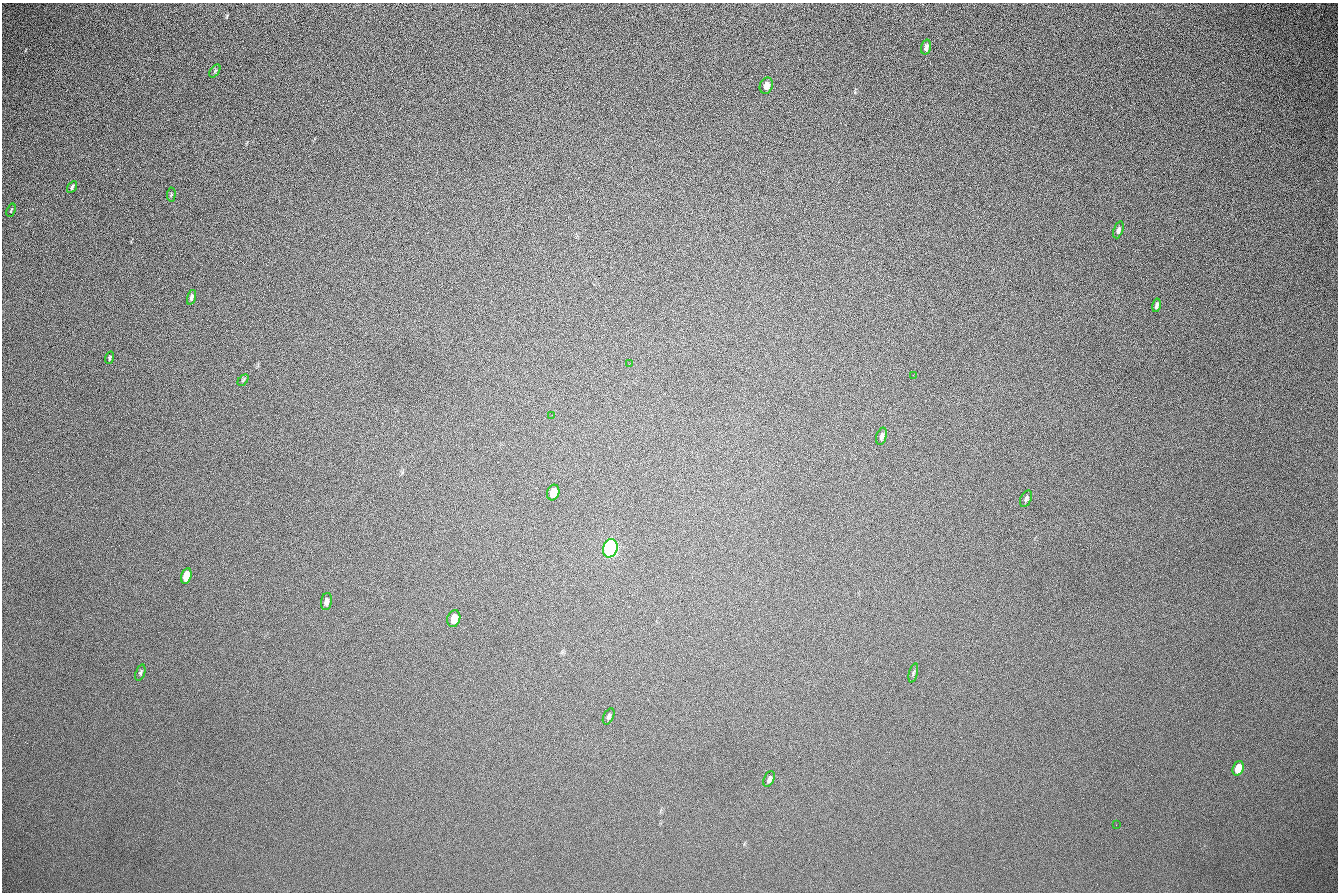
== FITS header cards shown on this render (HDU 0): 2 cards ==
NAXIS1  =                 1336 / length of data axis 1
NAXIS2  =                  890 / length of data axis 2

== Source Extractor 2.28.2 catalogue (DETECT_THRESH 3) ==
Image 1336 x 890 px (HDU 0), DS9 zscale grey, 1 PNG px = 1 image px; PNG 1340 x 894 px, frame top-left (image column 1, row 890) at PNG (2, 3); each listed source drawn as its Kron ellipse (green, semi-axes under 4 px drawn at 4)
Background 268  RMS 23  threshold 68.2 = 3 sigma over >= 5 px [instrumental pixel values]
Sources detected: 27; all 27 listed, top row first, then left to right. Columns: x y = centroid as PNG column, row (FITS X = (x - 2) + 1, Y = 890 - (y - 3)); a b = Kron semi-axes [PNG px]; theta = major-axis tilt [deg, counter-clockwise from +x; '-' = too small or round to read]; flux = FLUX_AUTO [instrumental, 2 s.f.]
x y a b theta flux
926 47 7 4 75 5100
215 71 7 4 53 2000
766 86 8 6 71 8900
72 187 6 3 58 2800
171 194 7 3 85 1400
11 210 7 3 71 1400
1118 230 9 4 69 4400
191 297 7 4 73 4000
1157 305 7 4 78 3600
110 358 6 3 73 2200
630 363 2 2 - 740
913 375 2 2 - 1200
243 380 6 4 46 1900
552 415 2 2 - 730
881 436 9 5 74 4200
553 492 8 6 72 17000
1026 499 9 5 66 3900
610 548 9 7 73 710000
186 576 8 5 74 31000
327 601 8 5 80 5900
454 619 8 6 73 20000
140 673 8 4 70 2800
913 673 10 3 75 2400
609 716 8 5 64 3700
1238 768 7 5 69 30000
769 779 8 5 67 5000
1116 825 2 2 - 670